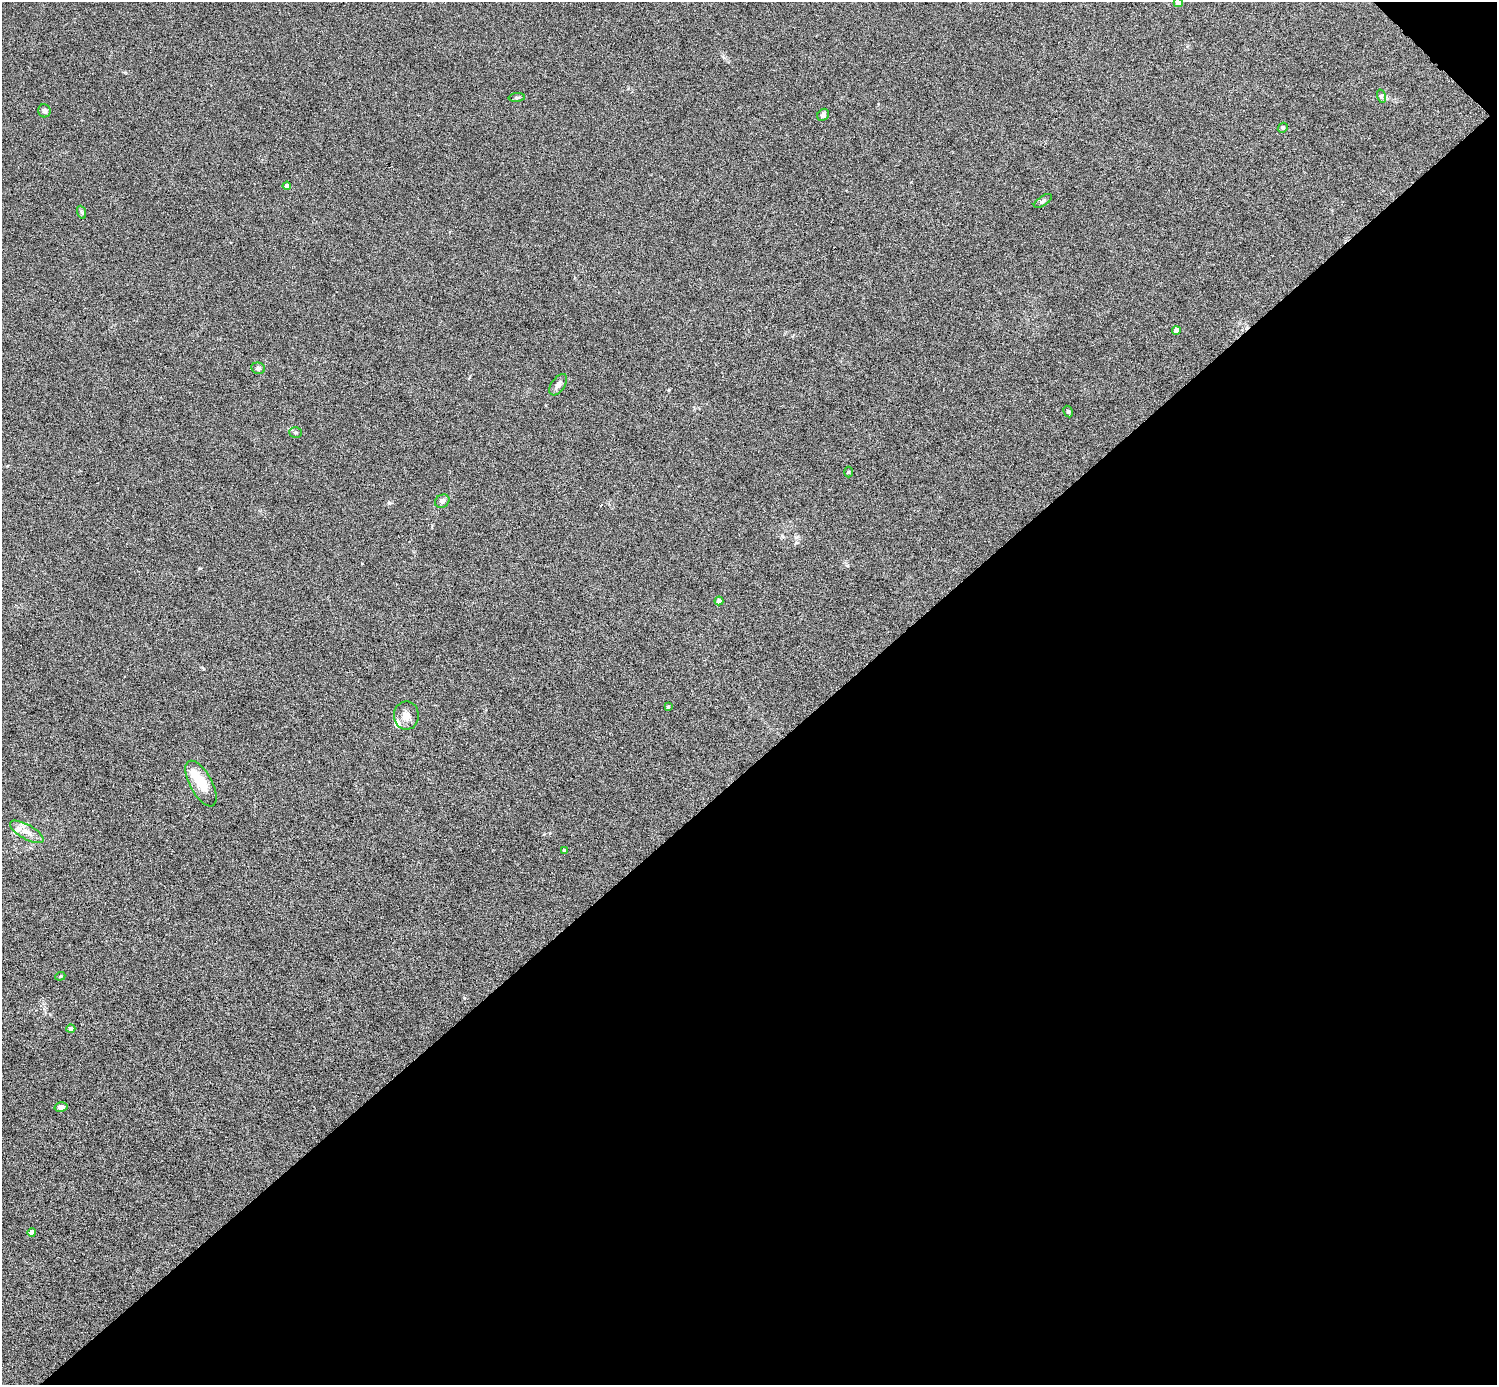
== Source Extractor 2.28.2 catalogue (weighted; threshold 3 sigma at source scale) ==
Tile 12 of 4 x 4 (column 4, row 3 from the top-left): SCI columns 4487-5981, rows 1680-3062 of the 5981 x 5981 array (HDU 1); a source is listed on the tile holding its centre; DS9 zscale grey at full resolution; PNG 1499 x 1387 px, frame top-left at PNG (2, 2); each listed source drawn as its Kron ellipse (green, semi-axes under 4 px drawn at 4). Shown black and unused: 45% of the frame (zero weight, under 4 of 8 exposures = <1% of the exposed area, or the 3 px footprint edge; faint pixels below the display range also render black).
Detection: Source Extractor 2.28.2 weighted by HDU 2 'WHT'; one run over the whole footprint, this tile lists its part. Background 0.0442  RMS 0.0039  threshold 0.0158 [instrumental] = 3 sigma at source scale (4.09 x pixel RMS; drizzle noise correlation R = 1.36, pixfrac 0.8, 0.05/0.05 arcsec/px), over >= 5 px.
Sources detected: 30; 1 inside a brighter object's white glare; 1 cosmic-ray / hot-pixel residue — neither listed nor drawn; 2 inside a brighter listed object's ellipse — not listed separately; the other 26 listed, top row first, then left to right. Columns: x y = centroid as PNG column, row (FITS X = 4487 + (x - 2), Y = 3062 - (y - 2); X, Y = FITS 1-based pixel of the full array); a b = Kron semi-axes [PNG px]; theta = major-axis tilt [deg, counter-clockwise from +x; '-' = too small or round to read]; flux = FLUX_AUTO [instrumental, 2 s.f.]
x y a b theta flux
1178 3 4 4 - 4.4
1381 96 7 4 -72 0.58
517 97 8 3 5 0.53
44 111 6 6 - 0.83
823 115 6 5 - 0.97
1283 128 5 4 - 0.48
287 186 4 4 - 1.6
1043 201 10 4 33 0.83
81 212 7 4 -70 0.57
1176 331 4 4 - 3.2
258 368 7 5 -9 0.85
558 385 12 6 55 1.5
1068 411 6 4 -61 0.54
296 432 6 5 - 0.67
848 472 5 3 - 0.34
442 501 7 6 - 1.2
719 601 4 4 - 1.9
668 707 3 3 - 0.42
406 716 14 12 89 2.9
201 784 25 11 -61 8
27 832 19 7 -30 3.1
564 850 3 3 - 0.69
60 976 5 4 - 0.44
71 1029 4 4 - 1.1
61 1107 6 4 14 1.3
32 1232 4 4 - 2.3
Isophote crosses this tile's border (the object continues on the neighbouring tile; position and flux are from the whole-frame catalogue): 1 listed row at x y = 1178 3
Unlisted compact peaks at least as high as the median listed source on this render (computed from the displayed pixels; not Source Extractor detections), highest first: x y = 389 503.